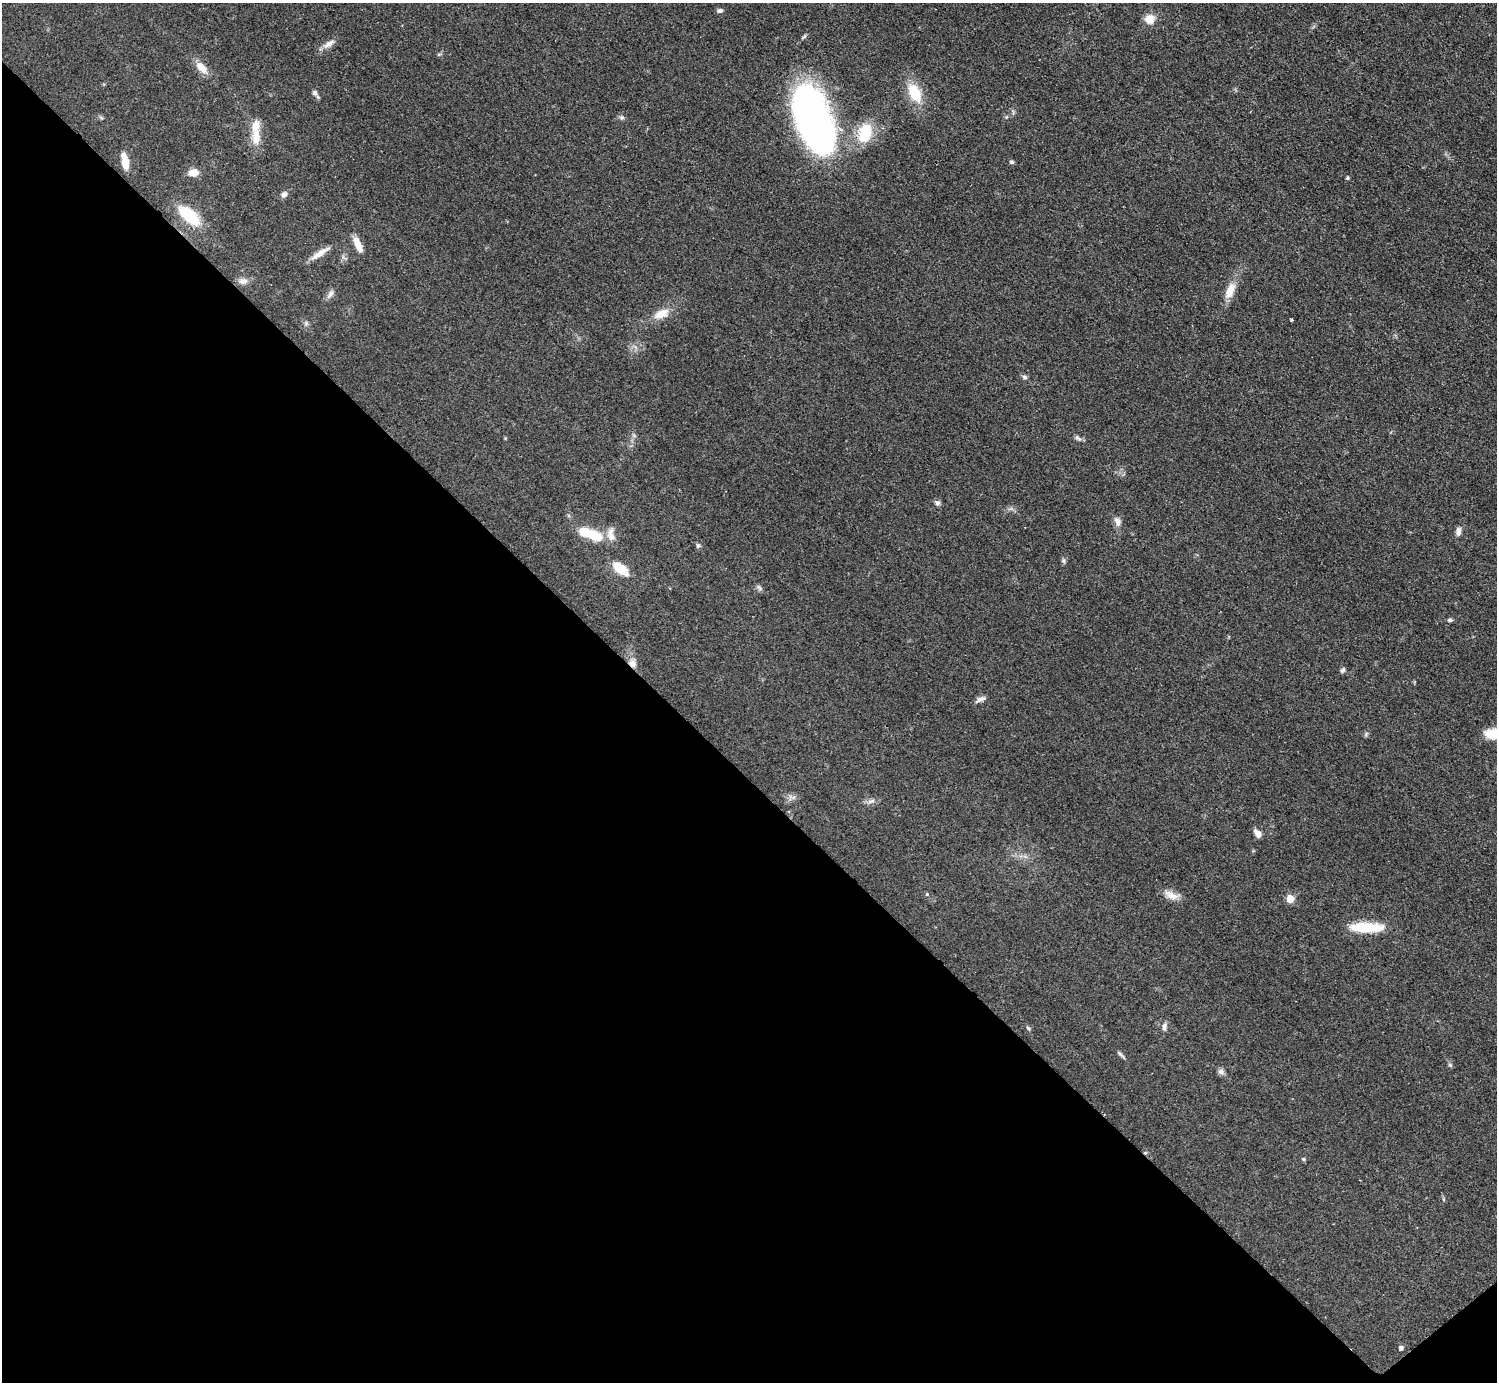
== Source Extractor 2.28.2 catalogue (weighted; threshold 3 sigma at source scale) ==
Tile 14 of 4 x 4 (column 2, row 4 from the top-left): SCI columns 1503-2997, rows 307-1686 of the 5989 x 5988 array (HDU 1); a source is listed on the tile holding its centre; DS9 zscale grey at full resolution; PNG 1499 x 1384 px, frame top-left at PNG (2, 3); no overlay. Shown black and unused: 44% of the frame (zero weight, under 2 of 3 exposures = <1% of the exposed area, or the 3 px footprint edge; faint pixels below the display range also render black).
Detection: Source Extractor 2.28.2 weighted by HDU 2 'WHT'; one run over the whole footprint, this tile lists its part. Background 0.05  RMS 0.0069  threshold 0.0312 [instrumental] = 3 sigma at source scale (4.5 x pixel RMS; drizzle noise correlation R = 1.50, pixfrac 1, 0.05/0.05 arcsec/px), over >= 5 px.
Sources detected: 62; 1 inside a brighter object's white glare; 1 cosmic-ray / hot-pixel residue — not listed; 1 inside a brighter listed object's ellipse — not listed separately; the other 59 listed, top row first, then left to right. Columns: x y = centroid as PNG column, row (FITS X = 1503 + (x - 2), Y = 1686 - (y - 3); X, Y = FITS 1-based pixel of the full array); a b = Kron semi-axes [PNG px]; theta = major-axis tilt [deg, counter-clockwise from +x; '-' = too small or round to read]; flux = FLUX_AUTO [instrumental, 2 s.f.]
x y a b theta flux
720 11 7 6 - 1.8
1150 19 12 11 - 8.2
329 44 20 7 33 4.7
439 54 6 4 19 0.92
202 68 19 10 -48 7.8
315 93 10 5 -53 2.5
914 93 18 11 -63 23
1006 117 6 4 71 0.84
621 118 6 6 - 1.6
813 118 67 31 -69 310
865 133 19 14 70 28
256 138 19 10 -86 10
125 161 21 8 -78 8.1
1011 162 6 5 - 1.4
194 173 11 7 7 7.7
1347 178 4 4 - 1.2
284 195 8 6 34 2.9
189 215 20 9 -41 41
357 244 18 6 -67 8.3
320 253 29 6 33 7.2
243 281 13 9 -4 4.2
1230 290 23 10 66 10
330 294 14 6 57 3
661 314 22 11 24 11
1291 320 3 3 - 1.3
306 323 6 6 - 1.4
1025 377 7 6 - 1.7
1078 438 10 5 -42 2
937 503 8 6 -56 2.1
1117 521 15 8 -68 4.1
1458 531 12 6 80 3.1
611 534 21 10 -83 6.2
595 535 22 11 -36 18
698 545 7 5 75 1.4
1063 561 7 6 - 1.5
620 568 19 10 -39 15
759 587 11 5 -38 1.8
1450 620 6 4 7 1.4
632 663 11 9 -65 5
1343 670 7 5 58 1.6
980 699 15 5 25 2.8
1496 733 21 10 2 19
1366 734 8 5 66 1.2
790 798 9 4 72 1.8
871 801 11 6 9 3
1257 833 10 6 -54 4.3
1025 856 7 4 -20 1.6
927 894 5 4 - 0.9
1172 896 19 10 -22 6.8
1290 899 5 5 - 15
1366 927 37 11 0 25
1164 1027 11 6 78 2.9
1028 1028 7 4 -45 1.1
1121 1055 16 3 -44 1.7
1450 1065 6 5 - 1.2
1221 1072 8 7 - 2.4
1303 1159 5 4 - 1.1
1443 1199 6 4 -72 0.87
1401 1348 5 5 - 2.1
Overlapping masked pixels (flux is a lower limit): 1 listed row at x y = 632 663
Isophote crosses this tile's border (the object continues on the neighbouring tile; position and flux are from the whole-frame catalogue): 1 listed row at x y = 1496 733